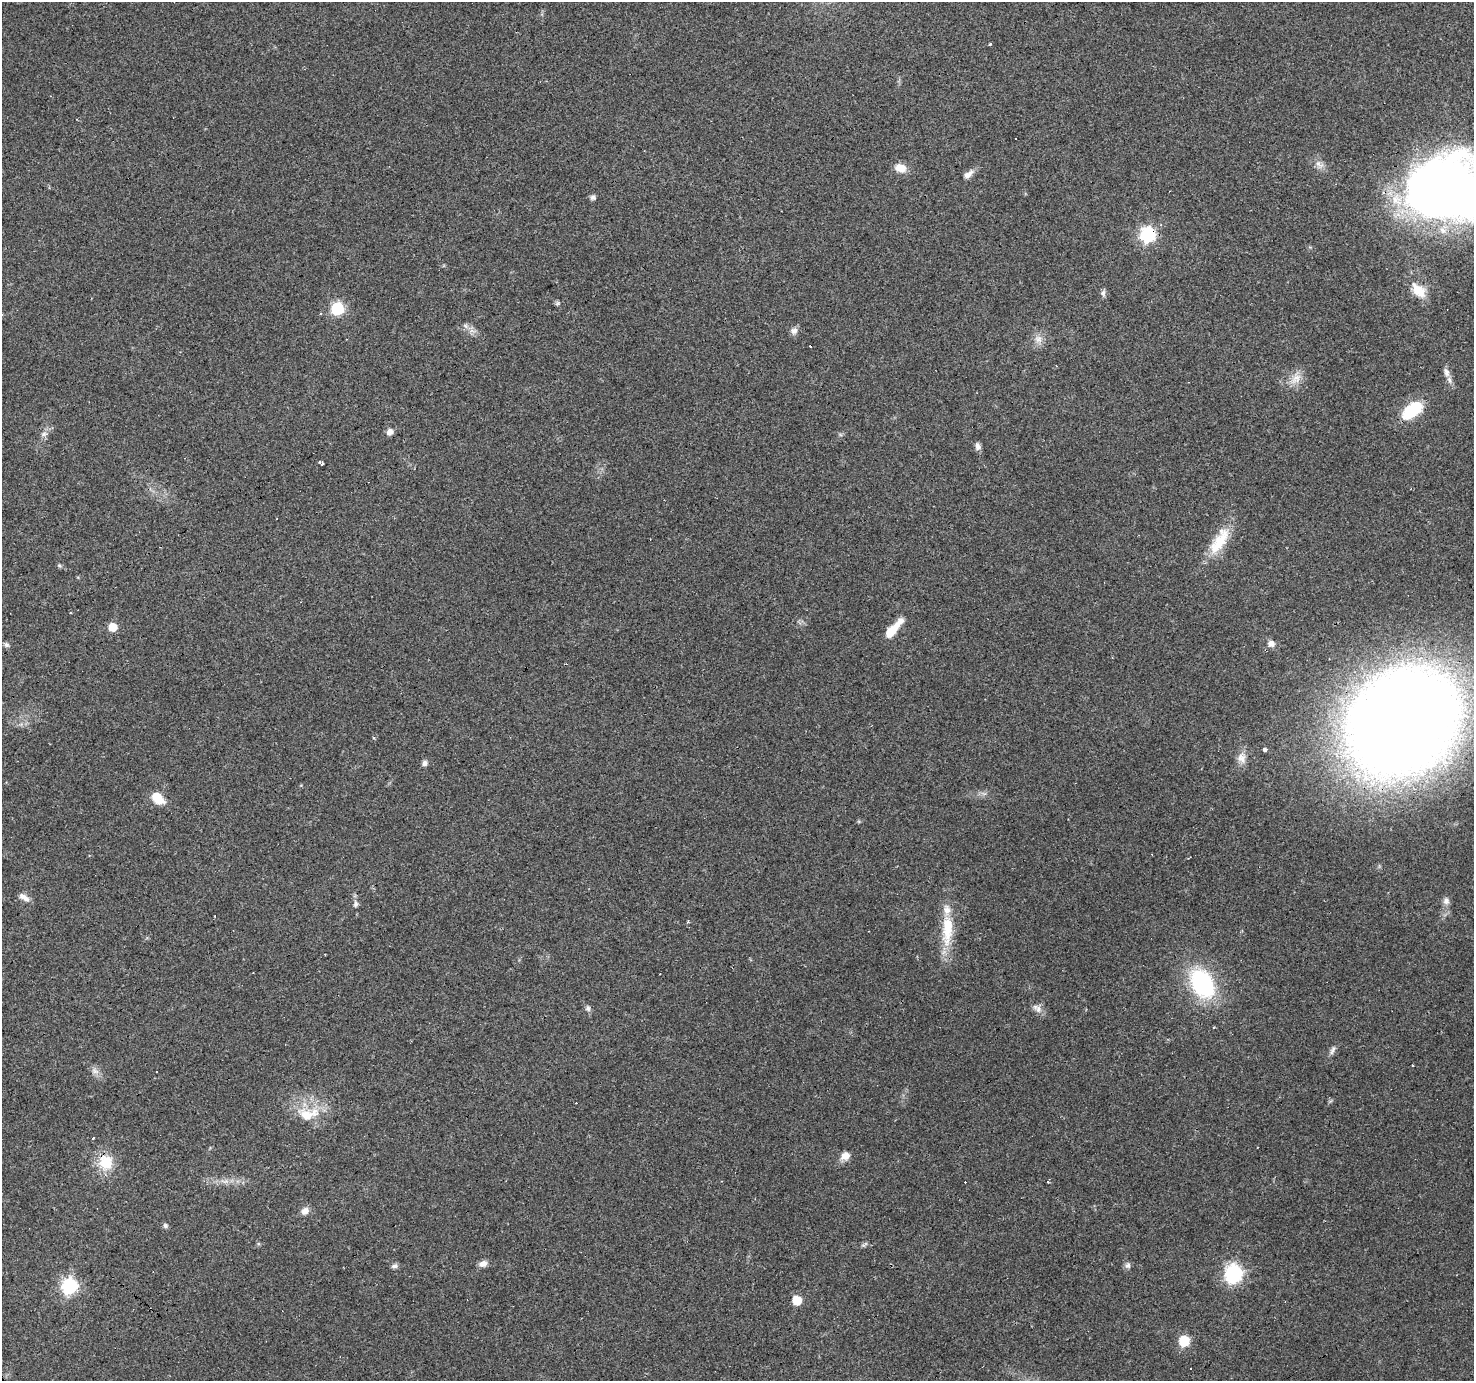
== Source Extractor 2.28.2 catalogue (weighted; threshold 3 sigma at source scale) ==
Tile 7 of 4 x 4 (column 3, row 2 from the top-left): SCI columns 2947-4418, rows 2934-4312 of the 5891 x 5804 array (HDU 1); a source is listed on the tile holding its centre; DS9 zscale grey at full resolution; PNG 1476 x 1383 px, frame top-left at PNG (2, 2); no overlay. Shown black and unused: <1% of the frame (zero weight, under 2 of 3 exposures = <1% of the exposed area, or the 3 px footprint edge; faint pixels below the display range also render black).
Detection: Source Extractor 2.28.2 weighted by HDU 2 'WHT'; one run over the whole footprint, this tile lists its part. Background 0.0956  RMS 0.0068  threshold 0.0306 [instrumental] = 3 sigma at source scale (4.5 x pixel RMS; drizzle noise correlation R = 1.50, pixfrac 1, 0.0396/0.0396 arcsec/px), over >= 5 px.
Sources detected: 74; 12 cosmic-ray / hot-pixel residue — not listed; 2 inside a brighter listed object's ellipse — not listed separately; the other 60 listed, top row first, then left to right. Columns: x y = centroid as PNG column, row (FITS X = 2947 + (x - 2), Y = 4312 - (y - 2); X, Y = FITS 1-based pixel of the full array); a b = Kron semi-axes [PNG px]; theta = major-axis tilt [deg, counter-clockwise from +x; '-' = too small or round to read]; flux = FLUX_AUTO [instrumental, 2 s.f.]
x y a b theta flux
989 44 3 3 - 7.3
1015 138 3 3 - 1.3
1319 164 15 7 -38 4.3
901 168 14 10 -19 7.5
968 174 15 8 37 4.1
1446 191 70 56 14 690
593 197 7 7 - 1.8
1148 235 7 7 - 150
1419 290 21 12 -49 13
1103 293 9 6 89 1.8
337 309 7 6 - 77
465 326 8 4 -46 1.7
794 331 10 9 - 3
1038 339 12 10 -52 5.1
1446 372 14 8 -70 4
1296 378 19 12 55 8
1411 411 25 14 37 29
390 432 6 6 - 4.4
44 434 8 5 45 2.2
978 446 10 6 -71 2.8
322 463 6 3 -43 4.1
1219 541 40 15 58 23
59 565 6 5 - 1
112 627 7 6 - 12
893 629 24 7 49 16
1271 643 8 7 - 4.2
7 645 8 6 -30 1.6
1403 722 91 76 43 1500
1265 750 3 3 - 16
1242 758 17 12 -83 6.3
424 763 7 6 - 2.2
158 798 14 9 -41 13
26 899 10 7 -18 3.2
1446 901 10 8 -90 3
356 904 10 6 81 2.3
687 922 4 3 - 0.69
947 929 46 13 88 26
660 974 3 2 - 0.88
1202 984 30 20 -58 80
588 1008 8 7 - 2
1038 1009 12 8 -67 3.9
1332 1050 14 5 66 2.5
1412 1065 3 2 - 0.71
95 1071 13 6 -33 3.2
308 1114 32 19 8 23
93 1138 3 3 - 5.8
845 1156 12 9 32 5.5
106 1162 21 19 -86 18
225 1181 10 6 19 3
1048 1182 4 3 - 0.71
305 1211 11 9 46 4.1
165 1226 6 6 - 1.6
864 1244 12 3 28 1.3
483 1264 12 7 15 3.7
1128 1265 9 7 64 2.2
394 1266 9 5 16 2
1233 1274 8 7 - 210
70 1286 8 7 - 150
797 1300 6 6 - 22
1184 1341 7 6 - 47
Overlapping masked pixels (flux is a lower limit): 3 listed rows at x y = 1446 191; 1148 235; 1403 722
Isophote crosses this tile's border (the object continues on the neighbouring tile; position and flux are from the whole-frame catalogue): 1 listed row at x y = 1446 191